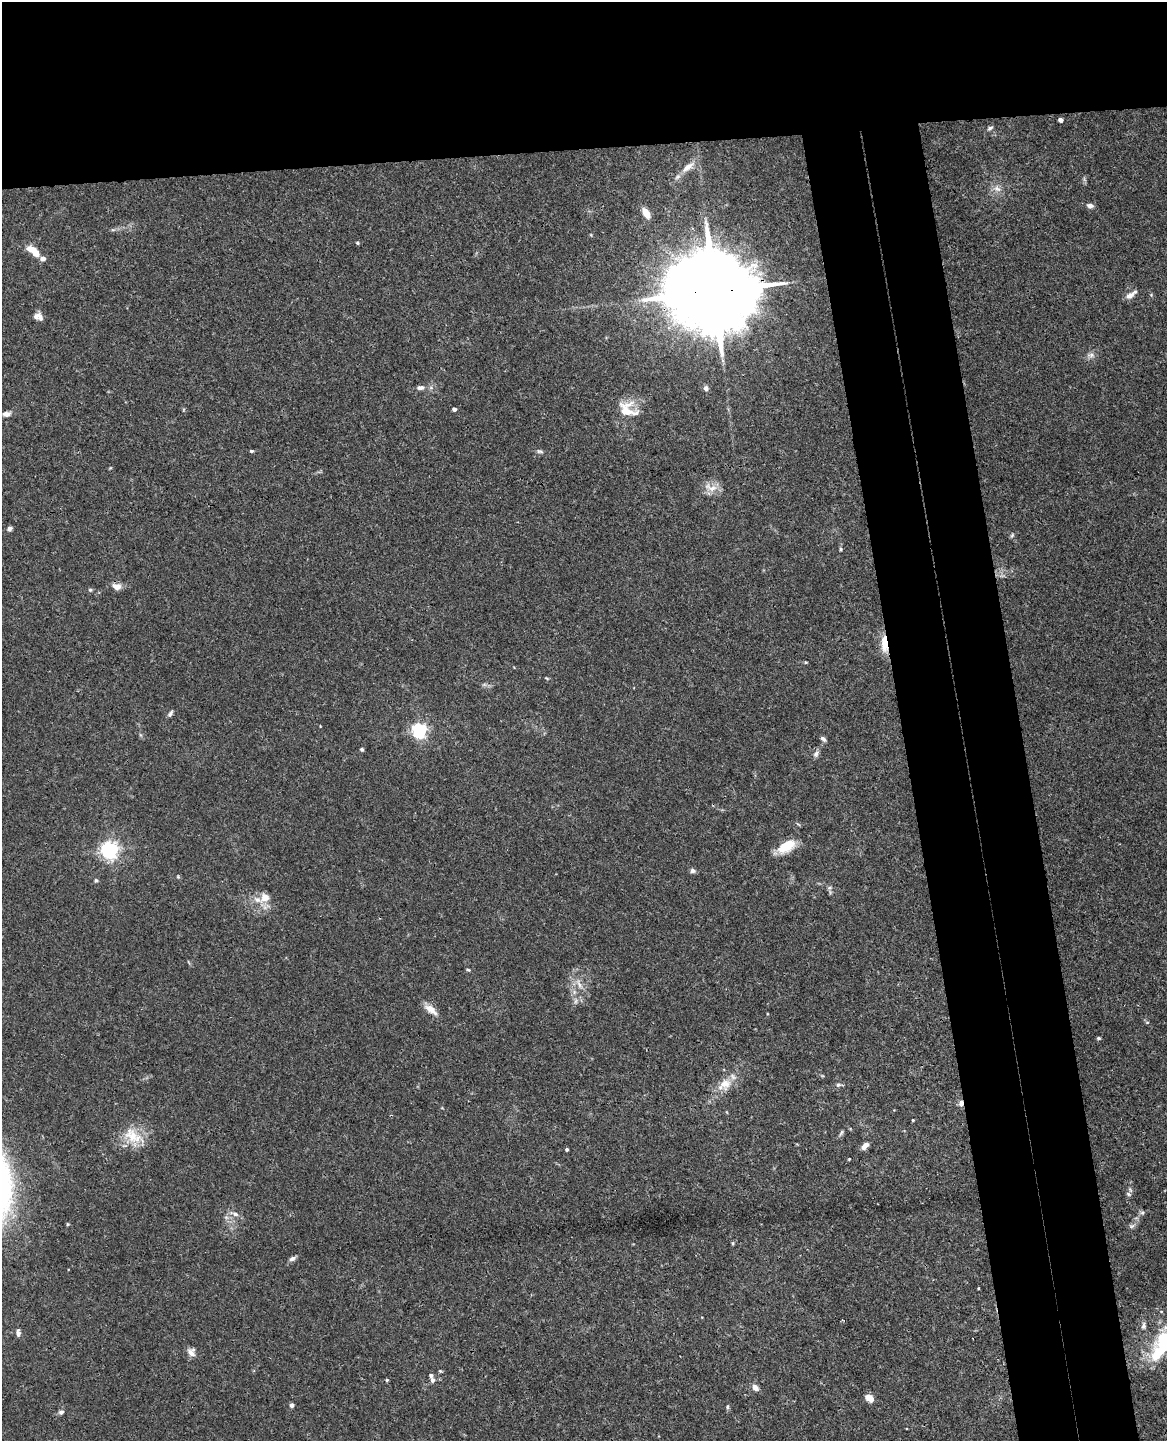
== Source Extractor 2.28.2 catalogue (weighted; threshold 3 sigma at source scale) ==
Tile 2 of 4 x 3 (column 2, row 1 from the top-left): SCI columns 1223-2387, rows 3025-4463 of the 4777 x 4717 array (HDU 1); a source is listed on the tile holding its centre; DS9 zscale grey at full resolution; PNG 1169 x 1443 px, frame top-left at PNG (2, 2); no overlay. Shown black and unused: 19% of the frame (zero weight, under 3 of 4 exposures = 6% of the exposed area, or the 3 px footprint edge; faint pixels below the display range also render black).
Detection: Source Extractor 2.28.2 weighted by HDU 2 'WHT'; one run over the whole footprint, this tile lists its part. Background 0.0441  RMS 0.0031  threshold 0.0138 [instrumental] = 3 sigma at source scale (4.5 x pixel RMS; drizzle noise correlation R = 1.50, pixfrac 1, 0.05/0.05 arcsec/px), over >= 5 px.
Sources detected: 76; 1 inside a brighter object's white glare — not listed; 5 inside a brighter listed object's ellipse — not listed separately; the other 70 listed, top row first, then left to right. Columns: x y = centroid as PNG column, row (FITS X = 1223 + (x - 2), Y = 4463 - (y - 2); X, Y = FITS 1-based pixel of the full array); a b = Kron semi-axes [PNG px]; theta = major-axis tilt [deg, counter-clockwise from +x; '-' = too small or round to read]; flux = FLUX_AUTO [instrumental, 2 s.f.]
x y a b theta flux
1060 120 4 4 - 1.2
990 128 8 5 28 0.69
688 167 22 8 37 3
997 189 12 7 -29 1.7
1090 206 8 6 -8 1.2
646 213 11 6 -59 3.5
357 243 4 4 - 0.34
35 252 17 7 -52 3.6
714 291 30 19 1 6400
1131 295 16 6 35 1.9
36 316 11 9 -48 1.8
1091 355 11 6 1 1.2
421 388 10 6 6 1.2
706 388 5 5 - 1.1
454 409 4 4 - 1.1
628 409 28 20 -30 7.4
6 414 9 6 7 1.4
251 451 4 3 - 0.51
540 451 9 5 -11 0.69
711 487 21 9 -20 3.3
10 528 6 5 - 0.84
1012 535 6 5 - 0.53
841 549 5 4 - 0.37
117 586 11 7 -10 2.3
90 590 5 4 - 0.43
884 644 23 8 -85 4.7
806 662 5 3 - 0.27
170 714 10 4 59 0.74
419 730 6 6 - 84
823 739 8 4 -38 0.8
362 749 4 4 - 0.49
816 754 10 6 56 1
786 846 21 11 31 7.5
110 850 6 6 - 110
693 871 7 6 - 0.82
178 877 5 4 - 0.33
96 880 5 4 - 0.46
830 887 6 4 19 0.48
265 897 17 13 40 4
468 970 6 3 -4 0.35
579 984 18 5 -58 1.9
576 1001 7 4 71 0.64
431 1009 20 8 -38 2.7
1099 1038 5 4 - 0.44
725 1084 19 13 15 4.6
838 1085 6 5 - 0.68
961 1103 7 5 90 1.4
913 1120 3 3 - 0.28
841 1133 10 4 64 0.62
132 1136 26 17 -56 7.7
865 1146 9 6 47 1.9
567 1149 3 3 - 0.53
1128 1194 8 5 -28 0.67
1142 1213 6 5 - 0.63
235 1214 13 6 -20 1.4
68 1224 5 3 - 0.29
1132 1226 8 5 25 0.79
733 1243 5 4 - 0.34
292 1258 9 5 23 0.99
18 1333 10 6 -88 1
1164 1342 44 27 69 22
191 1352 11 9 -66 1.8
440 1371 5 4 - 0.38
387 1380 4 4 - 0.38
432 1380 6 5 - 0.93
755 1388 8 6 -46 1.7
869 1398 9 7 -38 2.6
292 1405 5 5 - 0.8
727 1407 6 4 -90 0.44
61 1412 6 5 - 0.85
Overlapping masked pixels (flux is a lower limit): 3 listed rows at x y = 714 291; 884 644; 961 1103
Isophote crosses this tile's border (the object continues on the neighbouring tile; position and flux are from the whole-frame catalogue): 1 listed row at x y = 1164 1342